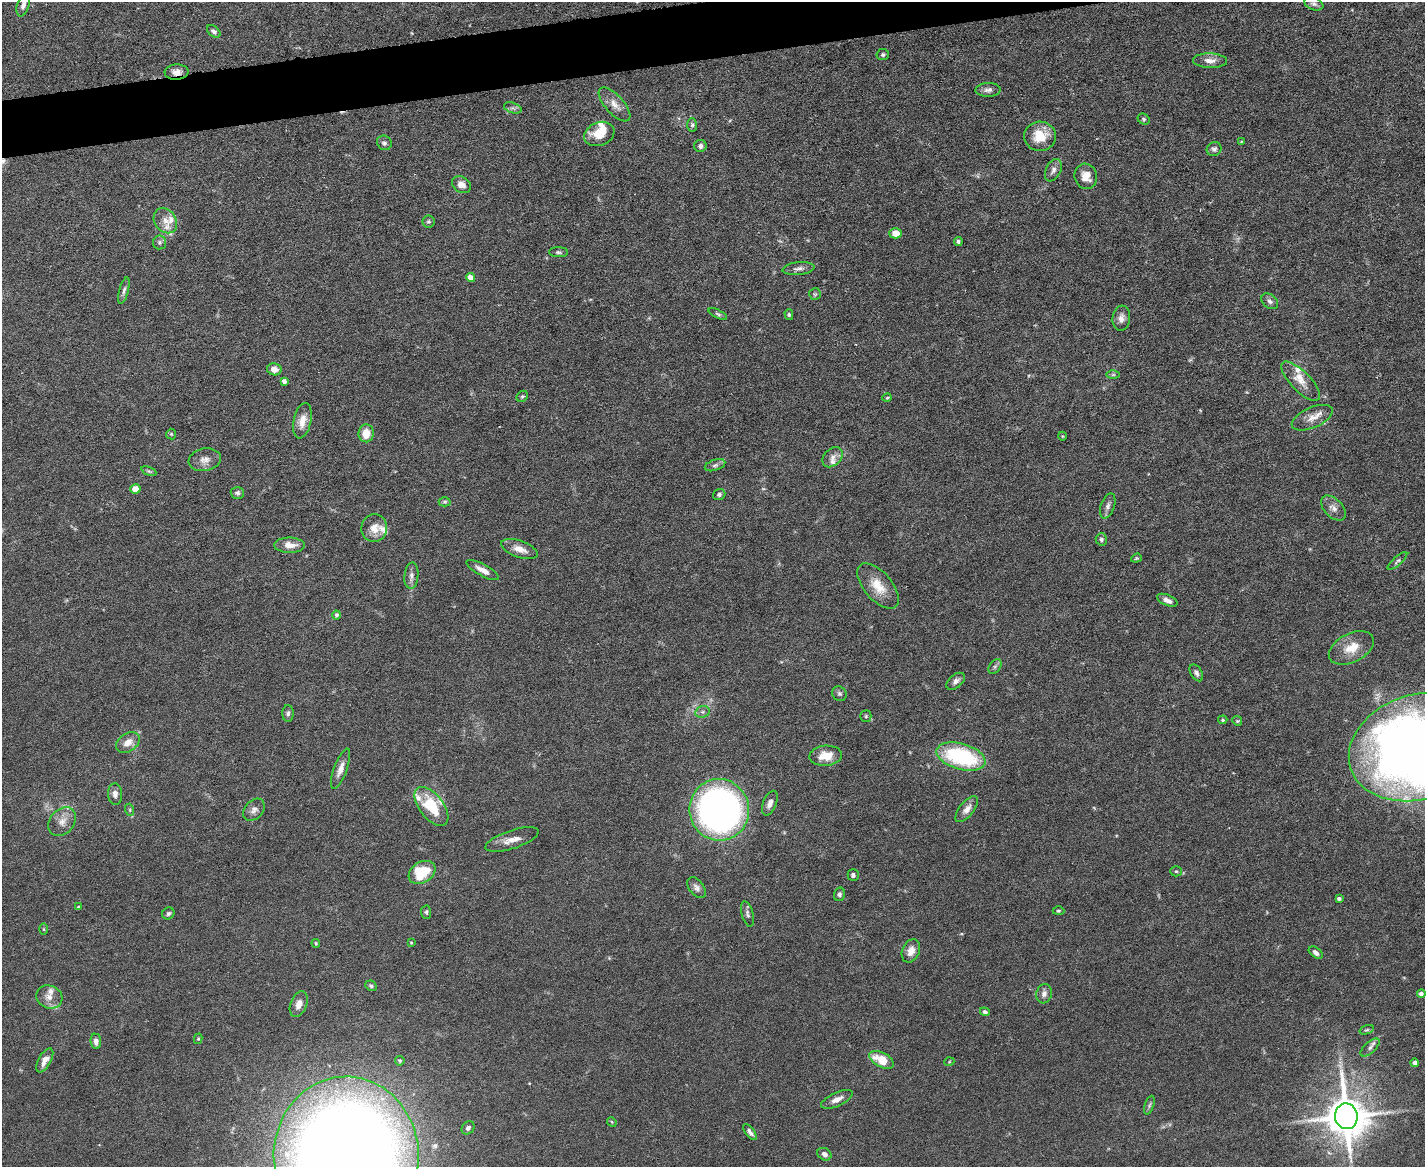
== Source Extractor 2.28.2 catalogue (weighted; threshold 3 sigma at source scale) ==
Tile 8 of 3 x 4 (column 2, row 3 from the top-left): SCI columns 1555-2977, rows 1166-2330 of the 4641 x 4660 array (HDU 1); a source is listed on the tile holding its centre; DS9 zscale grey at full resolution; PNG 1427 x 1169 px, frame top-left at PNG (2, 2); each listed source drawn as its Kron ellipse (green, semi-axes under 4 px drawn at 4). Shown black and unused: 3% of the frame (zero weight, under 5 of 9 exposures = <1% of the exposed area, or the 3 px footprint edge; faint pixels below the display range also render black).
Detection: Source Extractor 2.28.2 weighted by HDU 2 'WHT'; one run over the whole footprint, this tile lists its part. Background 0.0828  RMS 0.0041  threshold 0.0169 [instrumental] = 3 sigma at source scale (4.09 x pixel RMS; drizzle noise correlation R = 1.36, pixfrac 0.8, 0.05/0.05 arcsec/px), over >= 5 px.
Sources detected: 142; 1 too faint to see at this stretch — neither listed nor drawn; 12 inside a brighter listed object's ellipse — not listed separately; the other 129 listed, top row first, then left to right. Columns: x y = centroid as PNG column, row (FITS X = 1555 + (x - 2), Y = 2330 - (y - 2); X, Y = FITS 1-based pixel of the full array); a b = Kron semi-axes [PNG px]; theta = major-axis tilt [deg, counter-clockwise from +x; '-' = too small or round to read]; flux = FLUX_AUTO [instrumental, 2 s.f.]
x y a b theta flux
1314 4 10 6 -22 1.2
23 5 12 6 72 1.7
214 31 8 5 -37 0.93
883 55 6 5 - 0.79
1210 61 17 7 -2 2.9
177 72 12 7 5 2.6
988 90 12 7 1 1.7
615 104 21 9 -48 3.9
513 108 9 5 -18 1
1144 119 6 5 - 0.64
692 125 7 5 89 0.92
599 134 16 11 21 7.8
1040 136 16 14 -3 9.1
1241 142 4 3 - 0.3
384 143 8 7 - 1.1
700 146 6 6 - 1.4
1214 149 7 6 - 1.3
1053 170 12 7 65 1.8
1086 176 13 11 -72 4.4
461 185 10 8 -31 3
165 221 13 10 -55 3.5
428 221 6 6 - 0.76
896 233 6 5 - 5
958 241 4 4 - 0.77
160 242 7 6 - 0.98
558 252 9 5 -1 0.85
798 269 16 6 6 1.9
471 278 4 4 - 4
124 290 14 4 75 1.3
815 294 6 6 - 0.67
1270 301 9 6 -41 1.3
718 314 10 3 -26 0.7
789 315 5 4 - 0.63
1121 318 12 9 83 2.6
274 369 7 6 - 3
1113 375 6 4 1 0.66
284 381 4 4 - 1.4
1301 381 25 10 -46 4.9
522 396 6 5 - 0.64
887 398 5 3 - 0.46
1312 418 22 10 24 4.3
302 421 18 8 78 4.6
366 433 9 7 83 5.6
171 434 5 5 - 0.47
1062 436 4 3 - 0.29
833 457 11 8 45 2.2
205 460 16 11 10 3.1
715 465 10 5 18 1.3
149 471 8 4 -23 0.6
135 489 5 5 - 4.2
237 493 7 6 - 0.96
719 494 6 5 - 0.89
445 502 6 4 2 0.6
1108 506 13 6 71 1.6
1333 508 15 9 -46 2.5
374 528 14 13 - 4.2
1101 539 6 5 - 0.96
289 545 15 7 -1 3.8
519 549 19 8 -19 4
1136 558 5 4 - 0.44
1397 561 12 4 42 0.98
483 570 18 6 -28 3.2
411 576 13 7 85 1.9
878 586 27 14 -49 8
1167 600 11 5 -23 2
337 615 4 4 - 0.85
1351 648 24 14 27 7.3
995 666 8 5 55 0.96
1196 673 9 5 -58 1.2
956 681 11 6 39 1.7
839 694 8 7 - 0.99
703 712 7 5 20 1
288 713 8 5 88 0.95
866 716 5 5 - 0.55
1223 720 5 4 - 0.54
1237 721 5 4 - 0.49
128 742 13 9 35 3.9
1418 747 71 52 18 360
826 756 16 10 5 6.8
961 757 25 13 -16 37
341 769 21 6 70 3.1
115 794 11 7 -87 2
770 803 13 6 68 2.2
431 806 23 12 -52 16
967 809 15 7 50 2.6
130 810 6 4 -72 0.5
254 810 12 9 46 1.9
719 810 31 30 - 170
62 822 16 12 49 3.8
512 840 28 9 18 4
1176 871 5 5 - 0.58
422 872 14 10 32 14
853 875 6 5 - 1
696 888 12 7 -52 1.8
839 894 7 5 74 0.93
1339 899 4 3 - 0.93
78 907 4 4 - 0.31
1058 911 6 4 0 0.49
426 912 6 5 - 0.75
168 913 6 5 - 0.79
747 914 13 5 -75 1.2
44 929 5 3 - 0.42
316 943 4 3 - 0.42
411 943 3 3 - 0.38
911 951 12 8 66 3.5
1316 953 8 5 -37 1.3
371 986 6 5 - 0.79
1044 994 10 7 73 1.8
1421 994 4 4 - 1.3
49 997 13 11 -24 3.6
299 1004 13 8 69 2.8
985 1012 5 4 - 0.81
1367 1030 7 4 18 0.62
198 1039 5 4 - 0.55
96 1041 8 5 -84 1.8
1370 1048 12 5 42 1.4
45 1060 13 6 61 3
882 1060 13 7 -27 8.4
400 1061 5 4 - 0.68
949 1062 5 3 - 0.36
1415 1063 4 4 - 1.4
837 1099 17 6 25 2.6
1149 1105 10 4 71 0.87
1346 1116 13 11 -78 1400
612 1122 5 4 - 0.44
468 1128 7 6 - 1.2
750 1132 9 4 -52 1.3
824 1154 7 5 -34 1.7
346 1156 79 72 -89 970
Overlapping masked pixels (flux is a lower limit): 1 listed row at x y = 177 72
Isophote crosses this tile's border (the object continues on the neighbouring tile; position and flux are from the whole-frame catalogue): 3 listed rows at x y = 23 5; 1418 747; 346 1156